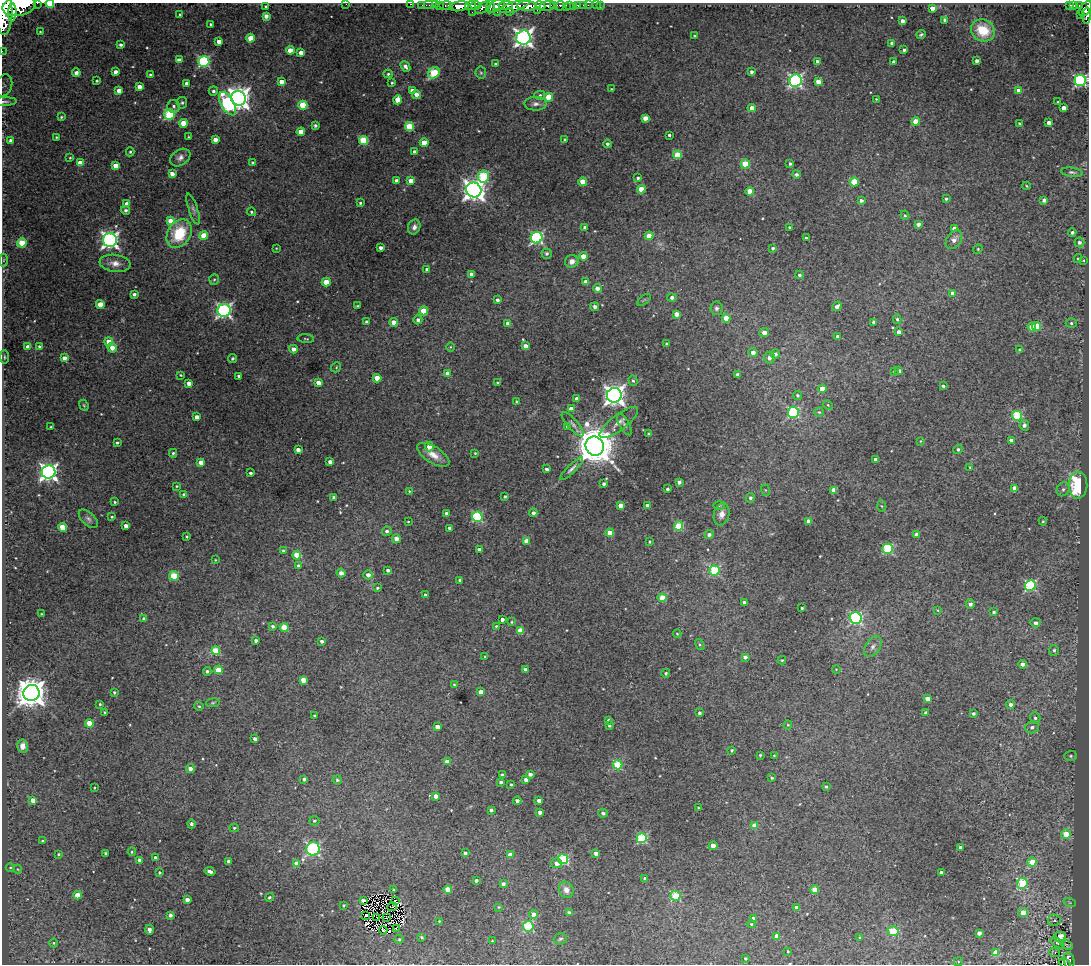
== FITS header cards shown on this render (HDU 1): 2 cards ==
NAXIS1  =                 1087
NAXIS2  =                  962

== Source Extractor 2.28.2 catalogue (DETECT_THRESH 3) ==
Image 1087 x 962 px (HDU 1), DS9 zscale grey, 1 PNG px = 1 image px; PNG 1091 x 966 px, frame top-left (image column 1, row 962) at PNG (2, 3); each listed source drawn as its Kron ellipse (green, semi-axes under 4 px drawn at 4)
Background 1.11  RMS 0.035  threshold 0.105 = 3 sigma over >= 5 px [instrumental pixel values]
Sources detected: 544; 5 with non-positive FLUX_AUTO (blend fragments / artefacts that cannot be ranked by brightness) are neither listed nor drawn; of the other 539, the 500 brightest by FLUX_AUTO listed and drawn (39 fainter detections omitted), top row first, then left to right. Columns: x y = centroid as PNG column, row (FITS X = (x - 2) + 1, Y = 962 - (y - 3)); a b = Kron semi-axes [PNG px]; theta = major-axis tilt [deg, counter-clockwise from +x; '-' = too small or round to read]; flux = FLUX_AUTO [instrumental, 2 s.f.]
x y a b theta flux
37 3 2 2 - 40
50 4 4 3 - 62
346 4 2 2 - 24
410 4 3 2 - 25
422 5 3 2 - 2
429 5 5 2 - 25
435 5 2 2 - 14
439 5 3 3 - 26
446 5 7 3 -3 39
506 5 7 4 4 380
553 5 3 2 - 110
569 5 3 3 - 110
578 5 3 3 - 50
583 5 2 2 - 9.3
588 5 2 2 - 14
596 5 2 2 - 6.6
600 5 3 2 - 8.8
1069 5 3 3 - 19
1073 5 4 3 - 82
19 6 17 10 12 3900
266 6 3 3 - 3.8
459 6 10 5 7 980
470 6 5 3 - 720
476 6 6 3 1 460
496 6 9 5 30 430
515 6 15 5 19 560
527 6 9 5 1 1400
540 6 5 3 - 480
547 6 7 5 14 690
560 6 5 4 - 140
566 6 4 2 - 22
1079 6 4 3 - 100
490 7 6 3 85 190
573 7 3 2 - 11
483 8 9 5 32 410
932 8 4 4 - 18
1086 9 8 5 56 550
537 10 2 2 - 57
4 12 22 8 90 4100
472 12 2 2 - 9
497 12 2 2 - 28
509 12 2 2 - 52
12 13 9 3 88 920
180 14 3 2 - 2
1080 15 2 2 - 37
266 16 4 4 - 13
1087 16 8 3 87 210
945 20 4 4 - 11
903 21 4 4 - 13
211 24 3 3 - 3.9
983 30 12 10 -31 70
40 32 3 2 - 1.8
921 34 5 3 - 3.5
694 36 3 3 - 2.9
250 38 4 4 - 37
523 38 7 7 - 1100
219 41 4 4 - 16
892 43 3 3 - 6.6
121 45 3 3 - 6
290 50 4 4 - 29
904 50 4 3 - 6.4
2 51 2 2 - 11
301 53 4 4 - 15
179 60 4 3 - 11
893 61 4 3 - 5.2
977 61 4 3 - 8
204 62 5 5 - 250
817 62 4 3 - 8.6
496 64 4 3 - 3.3
405 66 6 4 -50 9.9
115 72 4 3 - 14
751 72 4 4 - 6.9
76 73 4 4 - 11
434 73 6 5 - 100
481 73 6 5 - 3.8
388 74 4 4 - 4
150 75 3 3 - 3.5
1080 80 6 5 - 370
97 81 3 3 - 3
281 81 4 4 - 18
795 81 6 6 - 500
818 81 4 4 - 24
187 83 4 3 - 9.7
392 83 4 3 - 3
4 85 11 8 71 9.4
139 87 4 4 - 15
611 89 4 4 - 2.3
119 91 4 4 - 18
213 91 5 4 - 5.9
412 91 4 4 - 17
1019 91 4 4 - 28
416 94 4 4 - 16
540 95 5 4 - 4.1
549 97 4 4 - 58
239 98 7 7 - 2000
876 99 3 3 - 2
398 100 5 4 - 36
5 102 12 4 2 5.5
1058 102 3 3 - 3.6
182 103 6 5 - 4.5
228 104 13 6 -59 360
536 104 11 7 0 11
303 105 4 4 - 82
174 106 6 6 - 6.3
752 108 4 4 - 19
1064 108 4 4 - 18
169 114 5 5 - 170
61 117 3 3 - 2.8
645 118 4 4 - 22
916 122 4 4 - 48
184 123 4 4 - 54
1019 123 3 3 - 2.3
1049 123 4 4 - 16
315 125 4 4 - 4.4
409 126 4 4 - 110
301 132 4 4 - 39
669 135 3 3 - 4.7
56 137 3 2 - 2.3
188 137 3 2 - 2.3
215 139 4 4 - 16
565 139 3 3 - 3.3
11 140 4 3 - 9
364 140 5 4 - 120
424 143 4 4 - 48
607 144 4 4 - 7.2
130 152 4 4 - 3.4
415 152 4 4 - 12
678 155 4 4 - 72
70 158 4 4 - 2.2
180 158 11 8 33 12
252 162 3 3 - 2.5
80 163 4 4 - 43
745 164 4 4 - 84
790 164 4 3 - 5
116 166 4 4 - 38
1072 172 11 4 -8 6
172 174 4 4 - 17
796 174 4 4 - 7
483 177 6 5 - 150
638 178 3 3 - 4.1
396 180 4 3 - 7.7
411 181 4 4 - 31
583 182 4 4 - 61
854 182 4 4 - 81
1026 186 4 3 - 2.2
641 189 4 4 - 54
474 190 8 7 - 1700
750 191 4 4 - 43
946 199 4 3 - 4
861 200 4 3 - 7.3
1044 200 4 3 - 12
360 203 3 3 - 3.4
127 204 4 4 - 25
193 209 16 4 -71 8.3
126 210 4 4 - 6.8
251 212 4 3 - 3.5
905 215 5 4 - 3.1
171 221 4 4 - 53
918 224 4 4 - 9.8
414 227 7 6 - 9.7
585 227 4 3 - 9
790 227 3 3 - 3.3
954 228 4 3 - 6.6
1072 232 4 4 - 5.6
179 234 15 11 57 100
204 235 4 4 - 64
649 236 4 4 - 36
537 238 6 5 - 350
806 238 3 3 - 4.6
110 240 7 7 - 910
954 240 10 7 57 15
1079 242 5 5 - 8
22 243 4 4 - 79
276 248 3 3 - 1.8
381 248 3 3 - 8.9
773 248 4 4 - 5.5
978 249 5 4 - 2.6
547 254 5 5 - 5.3
583 256 4 4 - 30
1078 258 4 4 - 2.4
3 260 6 4 87 3.2
1084 260 4 3 - 2.5
572 261 7 6 - 17
115 263 15 8 -7 20
427 269 3 3 - 6.7
471 274 4 3 - 14
799 275 4 4 - 4.9
214 279 5 5 - 3.8
326 282 4 4 - 54
586 282 4 4 - 15
597 288 4 4 - 16
953 293 4 4 - 16
134 294 4 3 - 6.6
672 297 5 4 - 7.9
497 300 3 3 - 6.4
644 300 8 4 37 3.8
100 304 4 4 - 36
357 306 3 2 - 1.9
837 306 5 3 - 9.6
595 307 4 4 - 9.7
716 308 7 6 - 6.7
224 310 6 6 - 590
424 311 4 4 - 76
676 314 4 4 - 20
726 318 4 4 - 59
897 319 4 4 - 4.1
418 320 4 4 - 7
366 322 3 3 - 5
394 322 4 4 - 29
873 322 3 3 - 6.4
508 323 4 4 - 11
1071 323 5 5 - 4.9
1037 326 4 4 - 55
1032 327 4 4 - 38
899 332 4 4 - 15
764 333 5 4 - 19
837 336 3 3 - 5.6
306 339 8 3 -6 3
109 342 4 4 - 32
667 344 3 3 - 3.9
39 346 4 3 - 3.4
525 346 4 4 - 16
28 347 4 4 - 17
451 347 5 3 - 2.4
112 348 5 4 - 19
293 349 4 4 - 17
1019 350 3 2 - 2.2
753 352 4 4 - 16
775 354 5 4 - 9.8
4 357 7 3 -90 3.3
64 358 4 4 - 14
233 358 4 3 - 4.3
769 358 6 5 - 12
336 367 5 4 - 2.9
894 371 3 2 - 2.4
899 371 4 3 - 11
447 373 4 4 - 13
737 374 3 3 - 6.1
181 375 3 3 - 2.1
239 376 3 3 - 6
377 378 4 4 - 32
633 381 5 4 - 4
497 382 3 3 - 2.2
189 383 4 4 - 15
318 383 4 4 - 21
943 386 3 3 - 4.2
822 389 4 4 - 40
614 395 7 7 - 1500
797 395 4 4 - 4.4
577 399 4 4 - 20
516 402 3 3 - 2.8
84 405 6 4 -68 3
828 405 5 3 - 2.7
571 409 4 4 - 19
793 412 5 5 - 240
819 412 4 4 - 3.2
1017 416 5 5 - 150
197 417 4 4 - 16
619 422 23 7 37 21
573 424 15 5 -49 8.2
624 425 12 5 -61 7.9
1024 425 5 4 - 9.6
567 426 3 3 - 2.7
51 427 3 3 - 2.7
648 434 3 3 - 2.9
920 441 4 3 - 1.9
1011 441 4 4 - 11
117 443 3 3 - 4
595 446 9 9 - 7800
429 447 5 4 - 22
958 449 5 4 - 4.8
298 450 4 4 - 16
173 453 4 3 - 3.8
475 453 4 3 - 2.2
433 455 18 8 -32 26
875 459 3 3 - 10
201 462 4 4 - 23
330 462 4 4 - 12
970 467 3 3 - 2.1
547 469 4 3 - 4.5
572 469 15 4 45 9
48 472 7 6 - 1000
251 473 3 3 - 4.9
679 482 4 4 - 8.5
604 484 4 3 - 6.1
1078 485 13 9 89 200
177 486 3 3 - 2.5
1015 488 4 4 - 25
667 489 3 3 - 5.5
1063 489 7 6 - 7.3
765 490 6 3 -70 2.6
834 490 4 4 - 31
409 491 4 3 - 2.5
184 495 4 3 - 7
505 496 3 3 - 3.5
334 497 4 3 - 7
750 498 5 4 - 5.4
115 502 3 3 - 2.7
620 505 4 4 - 16
647 505 4 3 - 13
719 505 5 3 - 2.9
881 506 6 4 -86 3.3
446 513 3 3 - 4.1
533 513 4 4 - 8.6
722 514 11 7 77 17
112 517 3 3 - 2.6
477 517 5 5 - 200
88 519 12 6 -43 8.4
408 521 3 2 - 1.9
809 521 4 4 - 19
1043 521 4 3 - 2.8
126 526 4 4 - 13
679 526 4 4 - 99
63 527 5 4 - 43
450 528 4 3 - 9.7
387 531 5 4 - 7.1
610 533 4 4 - 41
709 534 5 4 - 8.1
917 535 4 4 - 19
187 537 3 3 - 3.3
396 539 4 4 - 14
527 541 4 4 - 24
650 542 3 3 - 3.4
479 549 4 3 - 10
888 549 5 5 - 180
283 551 4 3 - 4.1
297 555 4 4 - 59
215 560 4 3 - 2.3
298 566 3 3 - 6.5
388 570 4 3 - 6.5
714 571 5 5 - 150
341 573 4 4 - 11
368 575 5 4 - 12
174 576 5 4 - 94
460 580 3 3 - 4.7
1030 585 5 5 - 240
377 588 4 3 - 3.3
425 595 3 3 - 4.8
662 598 4 4 - 51
744 602 3 3 - 6.8
970 604 4 4 - 7.7
802 608 3 3 - 3.2
937 610 4 3 - 2.3
994 612 4 3 - 3.7
41 614 3 3 - 1.9
856 618 6 6 - 310
144 619 4 4 - 9.3
502 620 3 3 - 9.6
512 622 3 2 - 2.4
1036 623 5 4 - 9.5
273 626 4 4 - 5.4
496 626 3 3 - 2.8
284 627 4 4 - 55
520 630 4 4 - 44
677 634 4 4 - 2.3
256 640 3 3 - 5.9
322 641 3 3 - 7.3
700 645 6 4 -58 2.9
873 647 11 7 55 11
1054 650 5 5 - 5.7
216 651 4 4 - 67
485 657 3 3 - 3.3
745 657 4 4 - 11
782 660 4 3 - 2.9
1023 664 4 4 - 13
525 669 4 3 - 8.2
836 669 4 3 - 1.9
218 670 4 4 - 46
207 671 4 4 - 4.1
666 673 4 4 - 3.4
303 680 4 4 - 33
454 685 3 3 - 2.1
114 692 4 3 - 3.9
481 692 4 4 - 20
31 693 8 8 - 4000
927 699 4 4 - 20
213 703 7 3 8 3.1
100 704 3 3 - 2.7
1010 705 4 4 - 9.9
199 706 5 4 - 3.2
105 712 3 3 - 3
925 712 3 3 - 3.7
699 713 3 3 - 5
973 713 3 3 - 4.9
315 715 4 4 - 3.3
1035 718 6 5 - 6.1
608 720 3 3 - 3
89 723 4 4 - 40
788 725 4 4 - 2.4
609 726 3 3 - 3.4
437 727 4 4 - 16
1032 727 7 6 - 7.2
255 739 4 3 - 9.6
22 746 6 5 - 15
732 750 3 3 - 3.2
760 755 3 3 - 2.7
774 755 4 3 - 2.5
1071 756 6 5 - 4.9
447 762 4 4 - 19
618 765 5 4 - 110
190 769 4 4 - 13
530 774 4 3 - 10
502 775 3 3 - 5.6
772 778 3 3 - 3.4
304 779 4 3 - 6.9
337 780 4 4 - 4.3
526 780 4 3 - 10
501 782 4 3 - 6.6
511 785 3 3 - 3.2
826 786 3 3 - 4
94 788 4 3 - 2
436 796 4 4 - 14
33 800 4 4 - 22
517 801 4 3 - 10
539 801 4 4 - 18
698 808 3 2 - 1.8
491 810 3 3 - 5.8
540 812 4 3 - 10
603 813 5 4 - 6.5
314 821 5 4 - 4.2
191 824 4 3 - 5.9
754 825 4 4 - 26
234 828 5 4 - 3.7
1066 834 5 4 - 49
642 838 5 5 - 180
43 841 3 3 - 3.4
713 846 4 4 - 24
961 848 3 3 - 8.6
313 849 7 6 - 470
132 852 4 3 - 2.7
106 853 3 3 - 4
465 853 4 4 - 6.2
596 853 4 3 - 11
58 854 4 3 - 2.7
510 855 4 4 - 21
155 857 4 4 - 5.8
563 859 5 5 - 190
140 860 4 3 - 9.5
228 861 4 3 - 8.1
1032 862 4 4 - 50
556 863 5 5 - 15
297 864 4 4 - 31
10 867 4 3 - 2
17 869 4 3 - 1.8
210 871 5 3 - 9.7
160 873 3 3 - 3.6
941 873 4 3 - 11
645 879 4 3 - 8.7
476 880 3 3 - 5.7
1022 883 5 5 - 120
503 884 4 4 - 7.3
393 889 2 2 - 2.1
448 889 4 4 - 49
566 890 8 7 - 17
815 890 4 4 - 52
78 895 4 4 - 49
675 896 5 4 - 130
269 897 4 4 - 5.1
187 900 4 4 - 14
395 900 4 2 - 2.8
363 901 4 3 - 14
1070 903 6 4 -19 4.1
343 905 3 3 - 2.8
392 907 5 2 - 2.3
499 907 4 3 - 2.3
797 908 4 4 - 25
1023 912 5 4 - 33
569 913 4 3 - 7.9
533 914 4 4 - 19
170 915 4 3 - 7.8
366 915 3 2 - 3.9
376 918 3 2 - 2.6
387 918 2 2 - 2.1
753 918 4 4 - 8.9
1054 920 6 5 - 5.4
439 921 3 2 - 2.3
751 924 4 3 - 2.2
528 926 5 5 - 170
396 929 3 2 - 3
149 930 5 4 - 11
383 930 4 2 - 5.2
893 931 5 4 - 120
979 933 4 4 - 10
777 936 4 4 - 21
422 937 4 2 - 3.2
859 937 4 2 - 1.9
1060 937 6 5 - 29
399 939 5 4 - 4
560 939 6 5 - 5
492 941 2 2 - 2
54 943 4 4 - 2.6
1057 943 8 3 -35 3.5
1066 945 7 2 -30 2.1
788 951 3 2 - 2.5
996 952 4 4 - 43
1055 952 5 4 - 6.3
745 958 3 3 - 3
1069 960 8 5 -79 97
958 962 4 4 - 2.5
1065 963 6 3 -24 33
At the frame edge (FLAGS 8, measured only in part): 13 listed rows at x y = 37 3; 50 4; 346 4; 410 4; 19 6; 1086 9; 4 12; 1087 16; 2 51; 1080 80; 4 85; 5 102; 1065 963
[39 fainter detections neither listed nor drawn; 5 non-positive-flux detections neither listed nor drawn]